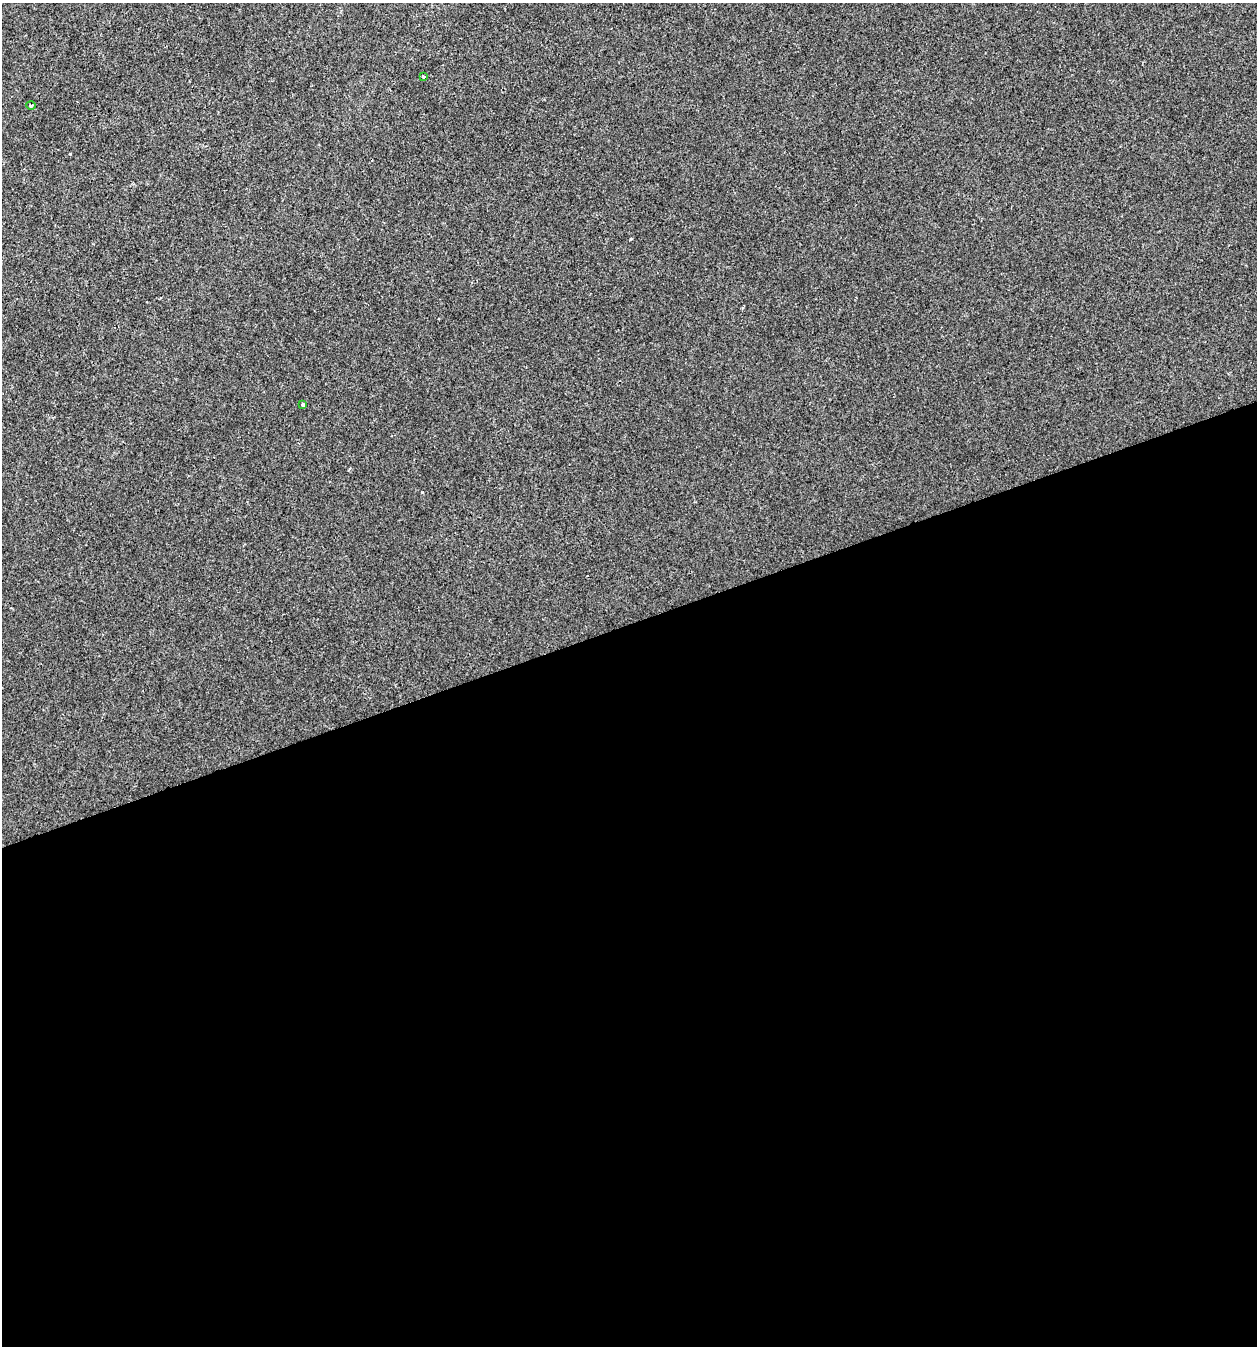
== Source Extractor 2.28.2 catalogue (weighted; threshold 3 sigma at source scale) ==
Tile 15 of 4 x 4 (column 3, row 4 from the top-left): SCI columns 2628-3882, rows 1-1344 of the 5201 x 5378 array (HDU 1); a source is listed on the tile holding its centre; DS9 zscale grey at full resolution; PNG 1259 x 1348 px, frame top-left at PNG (2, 3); each listed source drawn as its Kron ellipse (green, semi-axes under 4 px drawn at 4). Shown black and unused: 54% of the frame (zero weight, under 2 of 3 exposures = <1% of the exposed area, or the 3 px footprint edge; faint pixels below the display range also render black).
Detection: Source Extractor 2.28.2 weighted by HDU 2 'WHT'; one run over the whole footprint, this tile lists its part. Background -8.94e-04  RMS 0.0042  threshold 0.0189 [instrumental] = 3 sigma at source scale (4.5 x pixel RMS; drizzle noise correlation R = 1.50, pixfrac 1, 0.0396/0.0396 arcsec/px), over >= 5 px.
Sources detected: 3; all 3 listed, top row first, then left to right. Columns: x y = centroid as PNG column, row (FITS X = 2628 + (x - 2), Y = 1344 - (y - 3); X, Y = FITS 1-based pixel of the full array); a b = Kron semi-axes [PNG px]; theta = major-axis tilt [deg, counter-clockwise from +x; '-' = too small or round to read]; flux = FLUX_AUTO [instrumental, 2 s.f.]
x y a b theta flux
423 77 3 3 - 1
31 105 5 3 - 0.53
303 405 4 3 - 0.94